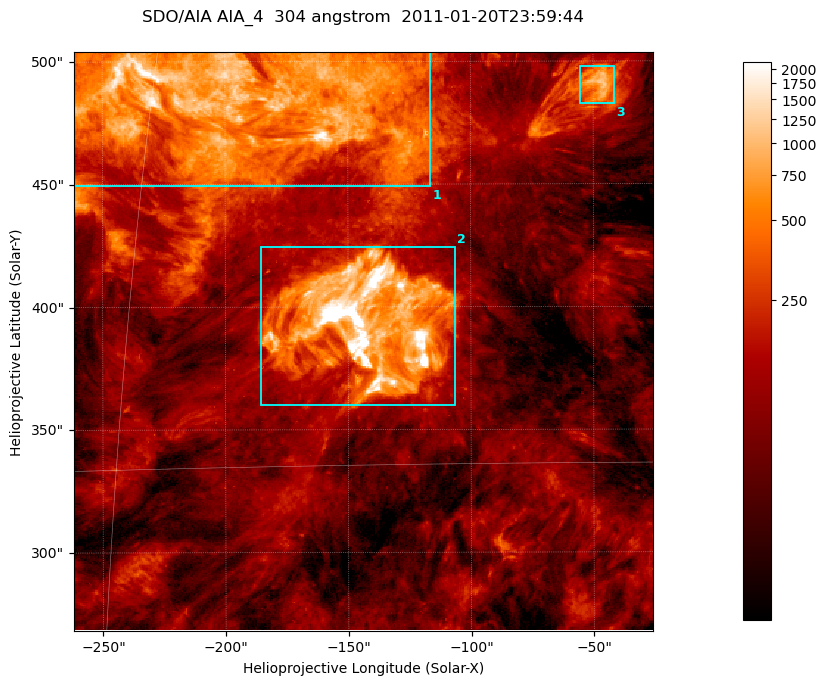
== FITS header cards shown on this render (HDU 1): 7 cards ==
TELESCOP= 'SDO/AIA '           / For AIA: SDO/AIA
INSTRUME= 'AIA_4   '           / For AIA: AIA_ATA1, AIA_ATA2, AIA_ATA3 or AIA_AT
WAVELNTH=                  304 / [angstrom] Wavelength
WAVEUNIT= 'angstrom'           / Wavelength unit: angstrom
DATE-OBS= '2011-01-20T23:59:44.124' / [ISO] Date when observation started; ISO 8
CTYPE1  = 'HPLN-TAN'           / CTYPE1; Typically HPLN
CTYPE2  = 'HPLT-TAN'           / CTYPE2; Typically HPLT

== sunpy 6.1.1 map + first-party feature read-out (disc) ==
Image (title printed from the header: SDO/AIA AIA_4  304 angstrom  2011-01-20T23:59:44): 393 x 393 px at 0.6 arcsec/px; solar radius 975 arcsec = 1625 px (partial field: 1.9% of the solar disc is inside the frame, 100% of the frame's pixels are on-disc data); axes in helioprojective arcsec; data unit not stated in the header (colour bar unlabelled)
Orientation: roll -0.132 deg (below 1 deg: not rotated)
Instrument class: DISC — disc imager (sunpy class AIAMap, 304 A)
Bright regions (active regions / flare kernels): reference = the on-disc median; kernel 3 px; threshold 5 sigma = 349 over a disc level ~106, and >= 1.15x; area >= 154 px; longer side >= 5 px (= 3 arcsec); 3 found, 3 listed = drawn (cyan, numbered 1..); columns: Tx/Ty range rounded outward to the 2 arcsec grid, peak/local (2 s.f.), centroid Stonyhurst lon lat
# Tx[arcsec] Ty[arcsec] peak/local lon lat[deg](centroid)
1 -262..-116 448..506 24 -12 +25
2 -186..-106 360..426 99 -9 +19
3 -56..-40 482..498 11 -3 +25